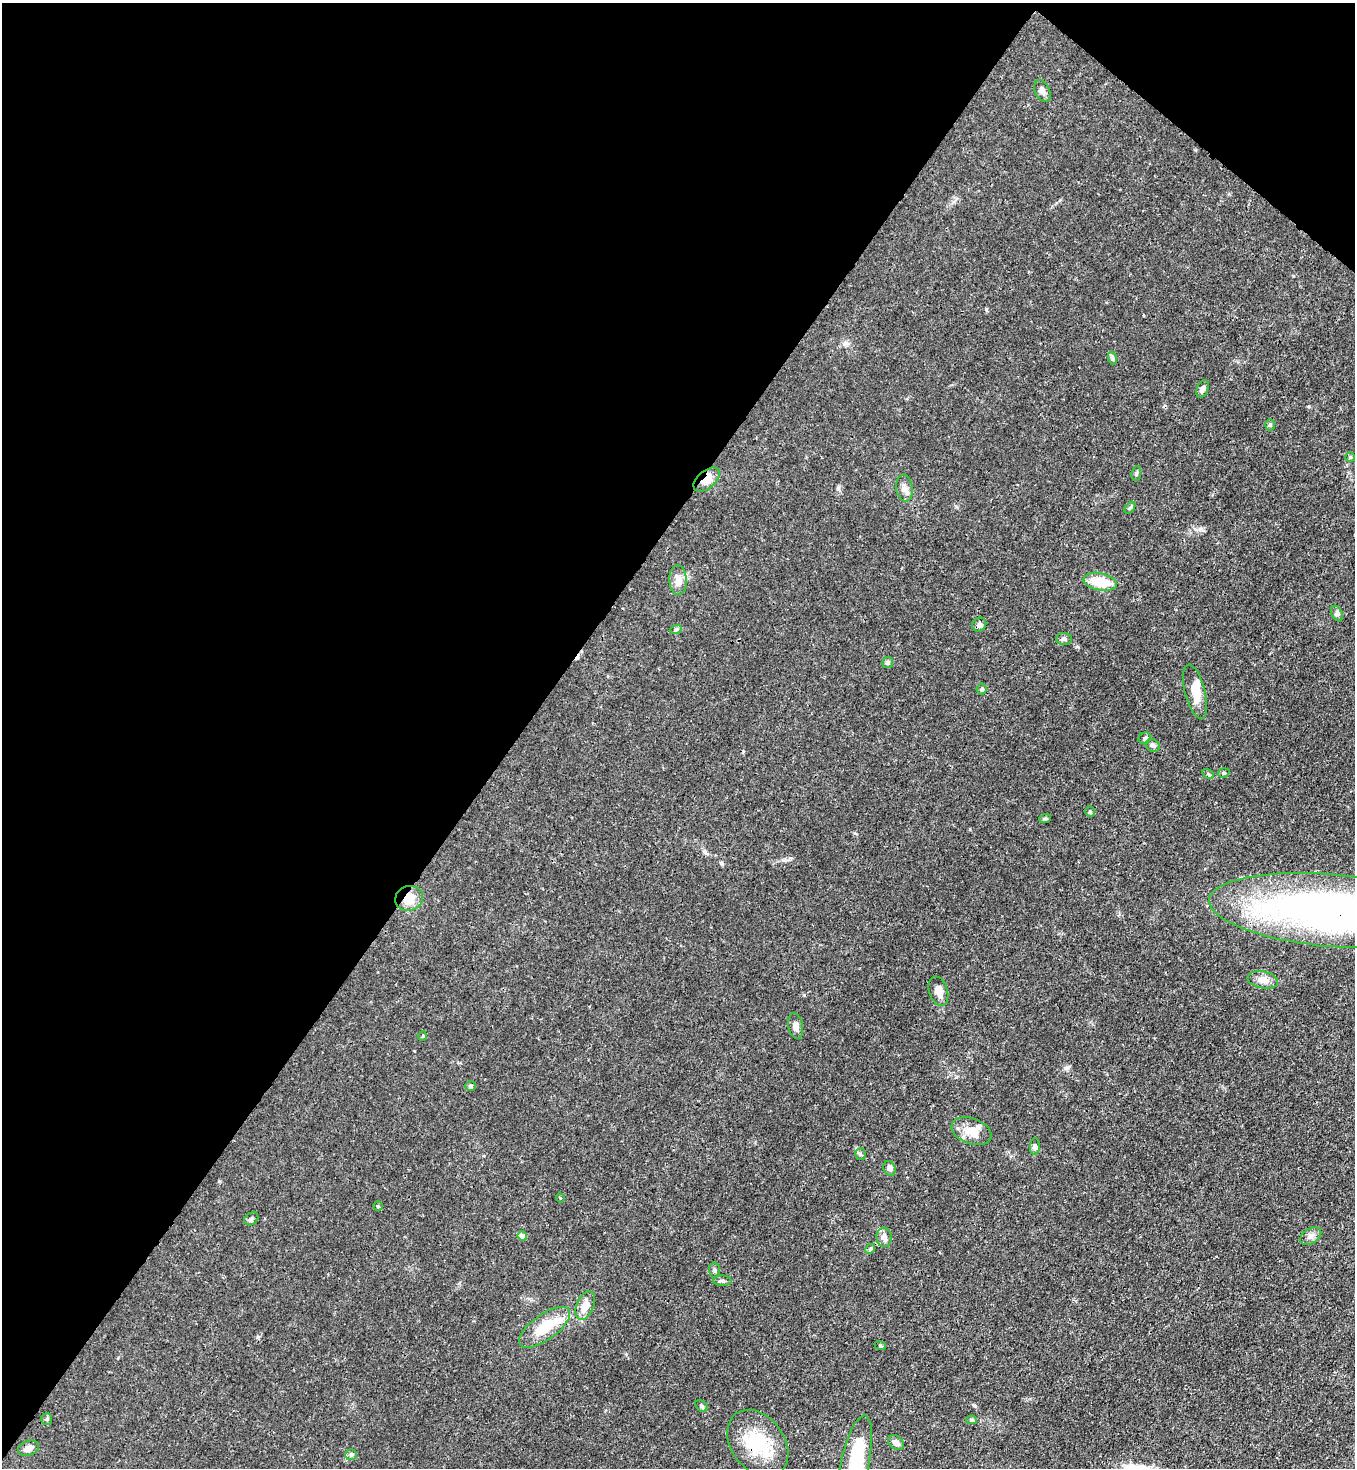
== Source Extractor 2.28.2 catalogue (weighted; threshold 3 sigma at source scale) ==
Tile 2 of 4 x 4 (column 2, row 1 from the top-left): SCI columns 1580-2932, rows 4455-5920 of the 6004 x 5981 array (HDU 1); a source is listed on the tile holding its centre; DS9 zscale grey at full resolution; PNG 1357 x 1470 px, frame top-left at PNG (2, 3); each listed source drawn as its Kron ellipse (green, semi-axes under 4 px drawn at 4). Shown black and unused: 40% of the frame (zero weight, under 3 of 4 exposures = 7% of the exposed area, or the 3 px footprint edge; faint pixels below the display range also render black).
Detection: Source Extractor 2.28.2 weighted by HDU 2 'WHT'; one run over the whole footprint, this tile lists its part. Background 0.0199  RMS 0.0026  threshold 0.0119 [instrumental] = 3 sigma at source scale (4.5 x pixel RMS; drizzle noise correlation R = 1.50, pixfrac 1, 0.05/0.05 arcsec/px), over >= 5 px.
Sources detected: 60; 2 inside a brighter object's white glare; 1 cosmic-ray / hot-pixel residue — neither listed nor drawn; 2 inside a brighter listed object's ellipse — not listed separately; the other 55 listed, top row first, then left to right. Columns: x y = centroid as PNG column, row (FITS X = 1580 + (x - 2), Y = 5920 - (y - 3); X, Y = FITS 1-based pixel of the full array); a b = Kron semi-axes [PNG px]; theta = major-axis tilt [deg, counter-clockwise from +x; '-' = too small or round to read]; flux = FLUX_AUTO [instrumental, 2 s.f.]
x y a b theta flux
1042 91 11 7 -65 1.2
1112 358 7 4 -72 0.42
1203 389 9 5 69 0.88
1270 425 6 5 - 0.43
1350 457 5 5 - 0.3
1136 474 7 4 82 0.47
707 479 15 9 40 3.2
904 488 13 8 -83 1.5
1130 508 7 4 53 0.41
678 580 15 8 -87 2.3
1100 582 17 8 -12 6.9
1337 613 8 5 -63 0.64
979 625 7 6 - 0.71
676 629 6 4 19 0.41
1064 639 8 6 4 0.63
888 663 5 5 - 0.51
982 689 5 5 - 0.38
1195 692 28 10 -76 4.5
1145 738 6 5 - 0.62
1153 745 7 6 - 0.87
1224 773 6 4 18 0.39
1208 774 6 4 -34 0.43
1090 812 5 4 - 0.42
1045 819 6 4 19 0.37
409 898 14 12 19 3.8
1330 910 121 36 -5 170
1263 980 15 8 -10 2.1
938 991 15 9 -73 2.1
795 1026 13 7 -78 1.8
423 1036 5 3 - 0.28
471 1086 5 5 - 0.43
971 1131 21 12 -20 4.2
1035 1146 8 5 88 0.68
860 1154 6 5 - 0.46
890 1168 8 6 -68 0.94
560 1198 4 3 - 0.25
378 1206 5 4 - 0.34
251 1219 7 6 - 0.62
522 1236 5 4 - 3.7
1311 1236 11 7 32 1.2
884 1237 10 7 -85 1.3
870 1249 5 4 - 0.41
714 1270 7 5 -87 0.6
722 1281 9 5 -1 0.68
585 1305 15 8 67 3.5
544 1327 30 12 36 7.3
880 1345 6 3 -21 0.26
701 1406 7 5 -43 0.47
47 1419 6 5 - 0.43
972 1420 5 4 - 0.45
896 1442 8 6 -36 1.4
758 1443 37 26 -53 14
29 1448 11 7 18 1.5
351 1455 6 5 - 0.54
855 1462 47 14 78 19
Overlapping masked pixels (flux is a lower limit): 4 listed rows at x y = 707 479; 409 898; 1330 910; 758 1443
Isophote crosses this tile's border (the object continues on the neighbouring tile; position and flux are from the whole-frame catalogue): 2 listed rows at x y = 1330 910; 855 1462
Unlisted compact peaks at least as high as the median listed source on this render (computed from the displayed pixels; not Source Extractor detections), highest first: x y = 721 863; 1309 406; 1066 1068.